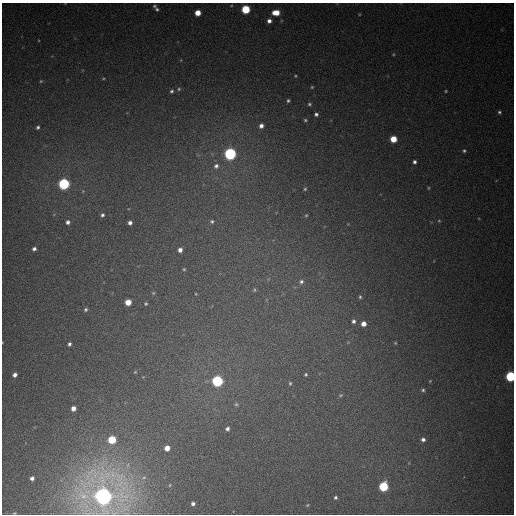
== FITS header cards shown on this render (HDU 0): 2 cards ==
NAXIS1  =                  512
NAXIS2  =                  512

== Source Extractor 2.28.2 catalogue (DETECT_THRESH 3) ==
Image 512 x 512 px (HDU 0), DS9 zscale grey, 1 PNG px = 1 image px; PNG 516 x 516 px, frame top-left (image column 1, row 512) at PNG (2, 3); no overlay
Background 430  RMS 12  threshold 36.8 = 3 sigma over >= 5 px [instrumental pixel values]
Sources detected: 71; all 71 listed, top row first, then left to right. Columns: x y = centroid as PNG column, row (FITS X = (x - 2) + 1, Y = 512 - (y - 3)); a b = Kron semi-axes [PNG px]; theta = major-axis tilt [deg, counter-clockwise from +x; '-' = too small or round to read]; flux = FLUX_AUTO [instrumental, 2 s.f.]
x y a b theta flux
154 6 4 3 - 1200
157 9 5 4 - 1400
246 9 5 5 - 45000
198 13 5 5 - 11000
276 13 6 5 - 12000
269 21 5 5 - 3400
394 54 5 3 - 780
295 76 4 3 - 750
103 79 4 3 - 730
41 81 5 5 - 1000
312 87 4 4 - 920
179 89 5 4 - 1100
172 91 5 4 - 1500
446 91 4 3 - 850
288 101 4 4 - 1300
309 104 5 4 - 1300
499 112 5 4 - 1400
316 114 4 4 - 1900
305 120 5 4 - 1100
261 126 5 5 - 3800
38 127 4 3 - 1600
393 139 5 5 - 17000
464 151 5 5 - 1400
230 154 6 5 - 200000
414 162 4 4 - 2100
216 166 8 7 - 4000
64 184 6 5 - 130000
429 188 5 3 - 770
305 189 5 4 - 990
102 215 5 4 - 2000
306 215 5 4 - 920
212 221 5 5 - 1700
439 221 5 3 - 740
68 222 6 5 - 2800
130 223 4 4 - 2600
34 249 4 4 - 2500
180 250 4 4 - 3800
184 269 4 3 - 890
301 282 7 6 - 2800
254 290 6 5 - 1300
153 293 5 4 - 950
196 294 3 2 - 630
360 297 5 4 - 1100
128 302 5 5 - 12000
146 304 4 4 - 1100
86 309 5 4 - 1500
353 321 5 4 - 2200
363 324 4 4 - 5800
395 343 4 3 - 840
69 344 4 3 - 1900
135 372 4 3 - 640
306 374 3 3 - 1000
15 375 5 4 - 3200
510 376 5 5 - 88000
217 381 6 5 - 130000
290 383 5 4 - 1000
423 390 5 4 - 1400
341 395 5 4 - 1100
236 404 7 5 -14 1500
73 408 4 4 - 4700
227 429 5 4 - 2400
423 439 4 4 - 2400
112 440 5 5 - 34000
167 448 5 4 - 7600
32 478 4 4 - 2900
170 485 4 3 - 570
383 486 6 5 - 63000
103 496 15 14 - 800000
335 497 3 3 - 1300
193 504 4 3 - 2000
307 505 4 4 - 810
At the frame edge (FLAGS 8, measured only in part): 2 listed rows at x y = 510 376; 103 496